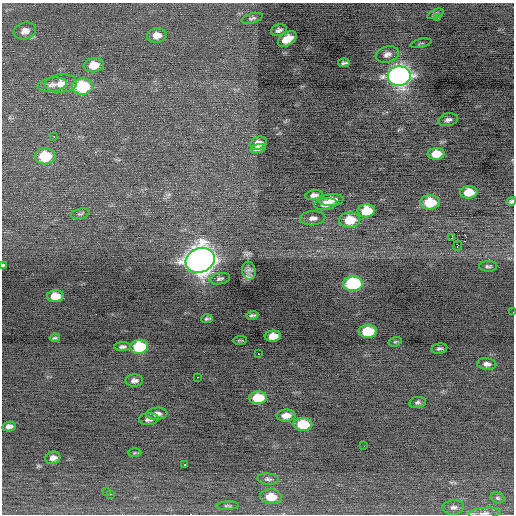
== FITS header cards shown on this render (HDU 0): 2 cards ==
NAXIS1  =                  512 / Axis length
NAXIS2  =                  512 / Axis length

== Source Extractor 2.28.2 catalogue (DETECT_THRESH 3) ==
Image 512 x 512 px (HDU 0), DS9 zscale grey, 1 PNG px = 1 image px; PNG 516 x 516 px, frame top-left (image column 1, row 512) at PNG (2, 3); each listed source drawn as its Kron ellipse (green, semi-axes under 4 px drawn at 4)
Background -0.291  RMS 0.76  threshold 2.27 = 3 sigma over >= 5 px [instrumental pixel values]
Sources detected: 74; all 74 listed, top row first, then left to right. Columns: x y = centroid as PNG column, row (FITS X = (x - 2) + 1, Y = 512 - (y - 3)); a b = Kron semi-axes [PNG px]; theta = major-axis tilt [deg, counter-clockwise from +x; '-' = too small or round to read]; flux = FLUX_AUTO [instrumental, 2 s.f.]
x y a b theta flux
435 14 8 4 23 140
252 18 11 4 16 120
438 18 2 2 - 150
279 30 8 5 20 170
25 31 11 8 15 320
157 35 10 7 10 490
287 39 10 6 31 700
421 43 11 2 12 53
387 54 12 8 16 290
344 63 6 3 5 110
94 65 10 7 7 760
399 76 11 9 5 30000
61 83 16 9 6 580
52 85 15 7 8 290
82 87 10 8 5 3000
448 120 10 6 14 180
54 136 2 2 - 320
259 143 9 6 22 340
258 149 8 4 16 190
436 154 8 6 5 890
45 156 10 8 5 2000
469 192 9 6 3 890
314 195 9 5 10 210
331 200 12 6 5 500
511 201 5 4 - 110
430 202 10 7 3 1600
325 204 11 6 6 490
366 211 9 6 6 1700
80 214 9 5 12 100
313 218 12 7 4 280
350 220 10 7 4 1400
451 238 3 2 - 47
458 246 5 2 - 280
200 260 15 12 23 57000
3 265 3 3 - 55
488 266 9 5 1 120
249 271 9 6 -79 240
220 279 10 5 9 140
353 284 10 7 2 6000
55 296 8 6 4 780
513 312 2 2 - 54
252 315 6 3 9 110
207 319 5 3 - 91
368 331 9 6 2 2000
273 336 8 5 5 690
55 338 5 3 - 74
240 340 7 2 2 54
395 342 7 4 17 71
123 347 8 4 3 150
139 347 9 7 7 2800
439 349 8 5 8 130
258 354 3 2 - 210
487 364 10 6 -7 210
197 377 2 2 - 490
134 381 9 6 2 200
258 398 9 6 3 1400
418 402 8 5 11 120
157 414 10 6 4 270
286 416 10 6 3 500
149 419 10 6 3 230
303 424 9 6 -3 1700
9 427 7 5 10 220
364 446 2 2 - 25
134 453 7 4 0 64
53 458 7 6 - 260
185 465 3 2 - 160
268 479 10 5 -4 150
106 491 3 2 - 220
110 494 2 2 - 220
271 497 11 7 -4 790
498 498 7 5 -16 92
227 506 11 4 3 110
453 507 10 7 4 200
485 513 16 5 5 240
At the frame edge (FLAGS 8, measured only in part): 4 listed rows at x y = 511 201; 3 265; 513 312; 485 513